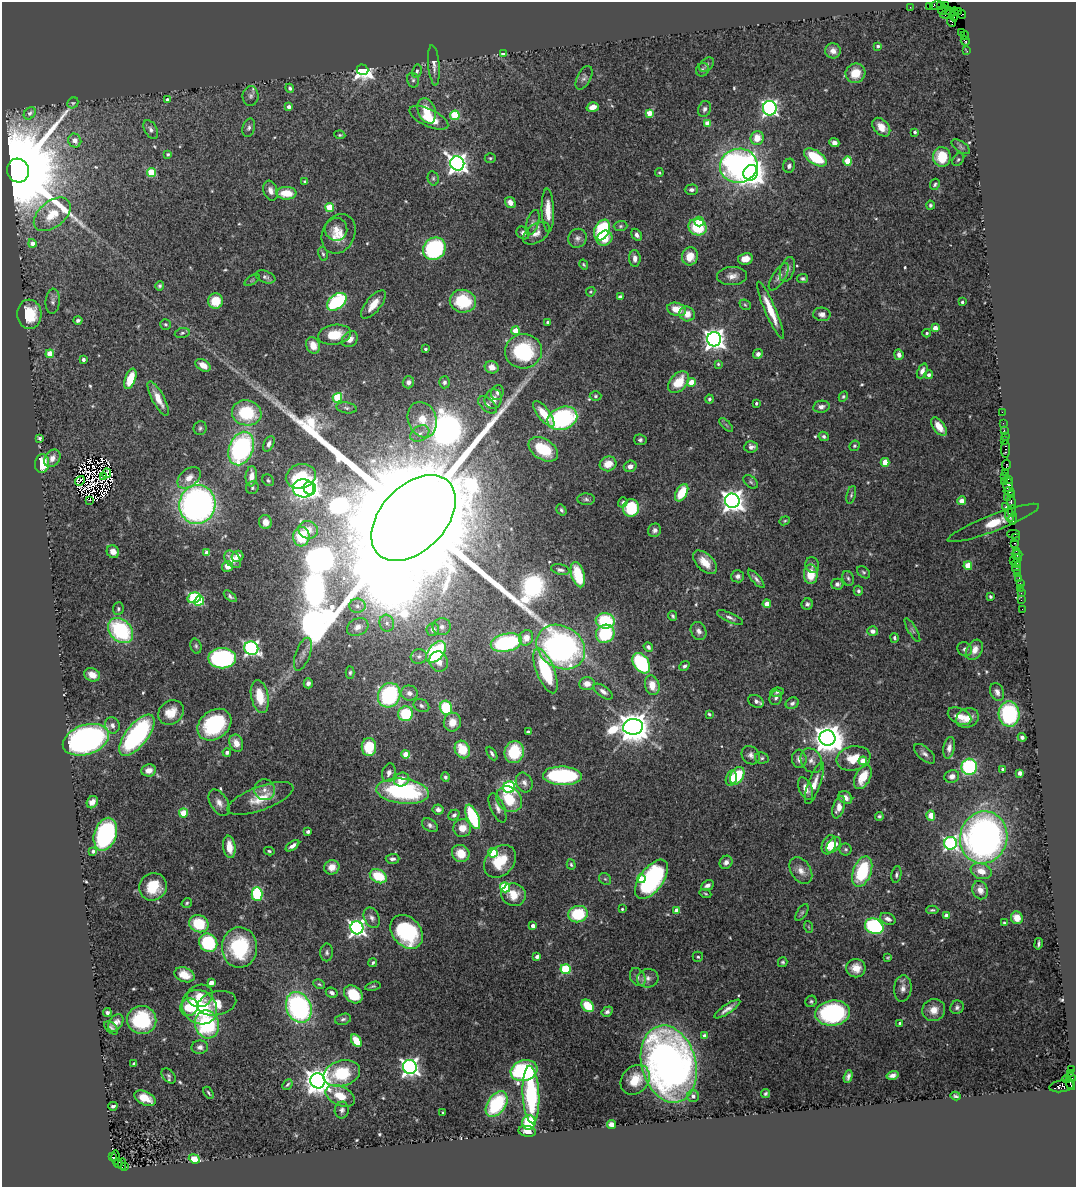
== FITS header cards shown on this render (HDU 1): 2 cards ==
NAXIS1  =                 1074
NAXIS2  =                 1185

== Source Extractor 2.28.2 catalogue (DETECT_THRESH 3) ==
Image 1074 x 1185 px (HDU 1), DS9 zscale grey, 1 PNG px = 1 image px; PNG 1078 x 1189 px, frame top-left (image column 1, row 1185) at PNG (2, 2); each listed source drawn as its Kron ellipse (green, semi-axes under 4 px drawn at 4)
Background 1.59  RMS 0.048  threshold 0.144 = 3 sigma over >= 5 px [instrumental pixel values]
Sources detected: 574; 10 with non-positive FLUX_AUTO (blend fragments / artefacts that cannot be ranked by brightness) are neither listed nor drawn; of the other 564, the 500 brightest by FLUX_AUTO listed and drawn (64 fainter detections omitted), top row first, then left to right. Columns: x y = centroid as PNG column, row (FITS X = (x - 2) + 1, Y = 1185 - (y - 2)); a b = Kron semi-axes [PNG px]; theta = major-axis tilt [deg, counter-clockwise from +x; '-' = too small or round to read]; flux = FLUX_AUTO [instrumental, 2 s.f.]
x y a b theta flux
936 5 6 3 23 150
945 5 2 2 - 29
930 6 3 2 - 56
940 6 4 2 - 110
910 7 2 2 - 35
943 10 5 2 - 190
948 10 3 2 - 43
959 11 4 3 - 75
954 12 4 2 - 73
948 14 8 3 12 380
962 15 4 2 - 83
954 16 5 4 - 340
951 22 5 3 - 360
962 32 2 2 - 43
965 35 4 2 - 79
965 41 5 3 - 160
878 46 4 4 - 8.5
833 51 8 7 - 22
967 51 2 2 - 48
504 54 4 4 - 41
434 65 20 5 -85 18
707 65 8 6 40 8
362 70 6 5 - 1500
702 70 7 6 - 8
417 71 7 4 80 6
855 73 10 9 - 64
584 78 13 7 63 12
413 80 7 5 -75 8.3
290 88 4 4 - 7.5
251 96 10 8 89 13
167 99 4 3 - 7.3
73 103 6 5 - 4.5
289 107 4 3 - 17
593 107 6 4 18 27
770 108 7 7 - 1000
704 109 8 6 74 11
427 111 13 8 -70 61
30 113 7 5 51 6.6
649 113 4 4 - 48
455 115 5 4 - 180
429 118 21 8 -25 73
708 124 4 4 - 65
881 127 11 7 -48 42
249 128 9 6 74 10
151 130 10 6 -62 12
915 132 3 3 - 7.5
340 135 5 4 - 4.7
757 138 7 6 - 50
75 140 7 6 - 16
834 143 5 4 - 19
961 147 10 5 -35 6.9
168 154 4 4 - 7
815 157 13 6 -33 160
942 157 10 9 - 110
490 158 5 4 - 4.7
958 159 7 5 50 6
848 161 4 4 - 110
457 163 7 6 - 2200
739 166 19 17 12 1000
789 166 7 6 - 11
18 170 12 11 - 110000
151 173 4 4 - 150
659 173 4 3 - 4.1
751 173 8 7 - 3900
433 178 7 5 -76 6.8
305 181 3 3 - 4.8
935 184 6 4 63 6.6
691 190 7 5 1 11
271 191 10 7 -72 21
286 193 10 6 -1 74
510 202 6 5 - 21
930 205 4 4 - 5.8
330 208 4 4 - 130
548 210 22 6 -88 47
52 214 21 13 39 67
699 222 5 4 - 61
533 223 13 6 72 11
620 226 7 5 2 6.1
697 227 9 8 - 160
336 229 11 11 - 27
602 230 11 7 66 270
523 233 7 6 - 13
536 233 15 9 33 25
339 234 20 16 65 64
637 235 6 4 -60 12
577 238 9 9 - 15
605 238 8 7 - 51
32 243 4 4 - 19
434 249 12 10 49 390
323 254 7 4 -77 6.1
690 256 9 8 - 46
635 258 8 5 -86 18
745 259 7 5 11 31
584 265 5 3 - 4.5
787 269 13 7 72 18
732 276 15 9 3 25
265 277 10 6 -20 9.6
779 277 16 6 57 16
803 278 5 4 - 7.3
252 280 8 3 32 4.3
160 286 5 4 - 6.8
591 292 5 4 - 4.1
620 297 4 3 - 18
53 301 12 7 85 14
215 301 8 7 - 74
463 301 13 11 -10 160
337 302 11 7 39 390
962 302 3 3 - 6.8
373 304 17 7 51 44
745 305 6 5 - 5.2
677 309 9 6 -15 54
770 310 31 5 -67 73
29 314 14 12 -85 120
687 314 8 7 - 34
822 314 8 7 - 18
78 320 4 3 - 7.3
548 322 3 3 - 12
165 324 5 5 - 5
935 328 4 4 - 32
515 331 4 4 - 71
182 333 7 5 11 6.3
927 333 4 3 - 5.4
335 335 16 9 9 82
350 339 9 7 43 24
714 339 7 7 - 2300
313 345 8 6 -65 43
425 349 3 3 - 6.4
523 351 18 17 - 280
50 354 4 4 - 87
758 354 5 4 - 13
899 355 5 4 - 17
83 360 3 3 - 8.2
718 364 4 4 - 4.2
203 365 8 5 -32 34
492 367 7 6 - 32
922 371 8 4 66 15
929 375 4 4 - 13
130 379 11 5 70 97
408 382 6 6 - 13
444 382 6 5 - 8.1
679 382 12 8 48 74
691 382 4 4 - 78
497 393 7 6 - 11
595 396 6 4 1 5.3
843 397 5 4 - 5.5
158 398 19 6 -62 46
337 398 5 4 - 190
493 399 10 8 74 26
709 399 4 4 - 6.5
756 403 3 3 - 6.2
488 405 11 6 -41 13
821 407 8 6 9 14
346 408 10 5 -10 8.7
1002 412 2 2 - 46
247 413 15 12 -10 180
544 414 15 6 -52 67
562 418 15 11 20 460
422 420 18 14 -71 67
1003 423 2 2 - 83
726 425 9 3 -45 5.6
939 427 10 5 -53 37
200 428 7 6 - 7.8
1004 430 3 2 - 54
420 434 10 7 33 19
824 436 5 4 - 8.8
1005 436 2 2 - 120
40 438 4 3 - 7.5
640 440 6 5 - 7.9
1004 440 3 3 - 250
269 444 8 5 66 14
854 446 5 5 - 5.6
751 447 7 5 5 15
241 448 17 12 68 590
543 449 16 10 -33 110
1006 449 9 3 90 400
52 458 9 7 54 23
885 462 4 4 - 64
42 464 9 7 84 89
608 464 8 7 - 46
1006 465 6 3 79 170
630 466 6 5 - 18
1006 472 2 2 - 140
107 473 5 2 - 4.2
251 476 10 5 84 36
301 476 15 12 17 230
1004 476 2 2 - 42
103 477 4 2 - 4.9
189 478 13 8 40 31
1008 479 4 2 - 150
268 480 6 5 - 5.9
80 481 5 2 - 4.7
1004 481 2 2 - 85
751 482 8 5 -41 7
1008 485 7 5 -86 530
252 488 6 6 - 7.1
303 488 10 9 - 670
310 488 6 6 - 1200
1009 491 5 3 - 320
682 493 9 5 61 90
851 495 9 4 76 6.4
1011 495 3 2 - 130
1008 497 2 2 - 70
586 499 9 5 -2 9.5
89 500 4 2 - 5.8
732 501 7 7 - 2800
961 501 4 4 - 22
623 502 5 4 - 5.9
1011 502 7 3 -80 560
197 504 20 18 79 1500
1006 507 4 3 - 320
631 508 9 8 - 160
561 510 6 4 -58 7.3
1012 511 6 2 87 82
1009 515 6 2 -84 340
413 518 50 32 46 370000
1013 518 6 3 82 450
785 521 5 4 - 4
265 522 7 6 - 30
993 523 49 8 21 82
308 530 10 9 - 34
655 530 7 6 - 12
1013 534 6 2 0 200
301 537 10 8 -88 130
1015 537 3 2 - 140
1015 543 3 2 - 160
1016 551 2 2 - 190
113 552 6 6 - 29
207 553 4 4 - 65
1017 554 5 3 - 150
237 556 6 5 - 23
1017 558 3 2 - 270
233 559 10 7 -47 34
1013 560 3 2 - 84
705 562 14 8 -44 46
1016 564 5 3 - 610
812 565 8 6 -69 11
227 566 5 5 - 30
968 566 4 4 - 85
1016 569 5 3 - 71
560 570 9 5 -12 9.7
864 572 7 5 -39 6.3
811 574 10 7 89 76
1017 574 3 2 - 56
578 575 13 6 -74 140
738 576 6 6 - 12
848 578 7 5 -72 8.3
756 579 11 4 -49 11
1019 579 4 3 - 230
1020 583 2 2 - 28
837 584 6 5 - 12
1020 588 2 2 - 69
858 591 5 4 - 7.6
1021 593 2 2 - 16
230 596 7 4 -41 8
990 596 3 3 - 5.3
194 598 6 5 - 380
1021 600 2 2 - 29
199 601 5 4 - 160
767 604 4 4 - 51
807 604 6 5 - 7.9
357 606 8 7 - 16
118 609 6 5 - 6.7
1022 609 2 2 - 19
673 616 5 3 - 5.9
730 618 14 4 -25 13
605 621 9 7 -7 220
387 623 8 7 - 15
358 627 11 8 27 24
442 627 9 8 - 14
433 629 6 6 - 16
912 630 13 3 -59 8.3
121 631 14 10 -45 330
699 631 9 7 -63 16
872 631 5 5 - 14
605 634 9 9 - 210
526 638 8 7 - 37
894 638 5 4 - 7.3
506 643 16 9 12 400
196 646 7 5 -72 6.9
561 647 26 21 -33 1100
648 647 5 4 - 8.5
251 648 7 6 - 860
965 649 7 7 - 11
975 650 11 7 61 32
436 652 12 7 49 350
303 654 17 7 70 22
419 656 8 7 - 12
222 658 14 10 0 510
439 662 10 9 - 27
641 663 11 7 -55 320
684 666 5 4 - 7.3
545 671 24 9 -68 230
350 673 6 4 88 6.3
92 675 8 6 -23 35
308 683 5 4 - 10
587 684 7 6 - 34
652 685 10 7 -75 44
603 692 11 5 -36 16
777 692 7 4 11 6.9
997 692 9 6 -66 14
409 693 8 7 - 19
389 695 12 11 - 400
260 696 16 8 -78 85
776 698 7 6 - 9.8
756 701 8 6 -27 13
792 703 7 5 31 9.5
421 706 8 6 -25 10
446 708 7 6 - 170
171 713 14 11 38 57
406 714 7 7 - 160
709 714 4 3 - 4.2
1009 714 12 10 -86 310
959 716 12 7 -26 34
967 718 12 9 25 35
452 722 9 8 - 49
112 725 8 7 - 15
214 725 18 14 38 300
633 727 10 8 5 7200
528 732 4 3 - 6.1
137 735 25 11 52 540
1022 737 4 4 - 8.4
827 738 8 7 - 5600
86 740 24 14 19 1200
236 743 9 6 -70 34
369 747 9 7 89 120
949 748 11 5 80 18
462 749 9 7 -64 95
227 752 4 4 - 12
514 752 11 9 75 130
492 753 7 4 -58 8.4
406 754 4 4 - 69
924 754 13 6 -42 15
751 755 10 8 -50 15
762 758 7 5 -13 7.1
853 758 17 12 12 69
799 759 9 7 -84 15
811 761 13 10 -59 23
863 761 4 4 - 60
969 767 8 8 - 350
1003 769 4 3 - 12
149 770 7 6 - 28
389 773 9 6 73 16
1020 773 4 4 - 14
562 776 19 9 -2 350
737 776 9 6 61 140
952 776 7 6 - 19
445 777 4 4 - 6.3
863 777 13 7 63 72
731 778 8 5 77 20
402 779 8 6 23 37
524 783 10 8 -63 15
814 784 22 6 70 37
509 787 6 5 - 430
806 789 12 6 -67 26
265 790 10 10 - 22
403 791 26 12 -6 400
260 798 35 12 20 80
845 798 7 6 - 19
509 799 14 11 -44 120
92 802 6 5 - 26
219 803 14 8 -59 24
839 807 11 5 72 30
497 808 16 7 -67 19
438 810 6 5 - 13
183 813 4 4 - 93
454 815 6 5 - 10
931 815 5 4 - 70
879 816 4 4 - 7
473 817 13 5 -67 280
430 825 9 6 -33 12
462 828 9 9 - 37
308 832 4 3 - 11
105 834 17 11 72 510
984 837 26 23 75 1500
950 843 6 6 - 720
829 845 10 6 68 41
834 845 9 5 49 36
292 846 8 4 35 14
229 847 11 6 -83 48
846 849 6 6 - 6.4
93 851 4 4 - 11
269 851 5 4 - 4.9
461 853 9 8 - 60
493 853 5 4 - 130
392 859 7 5 2 10
500 861 18 13 48 110
726 862 7 6 - 15
571 864 5 4 - 5.3
332 867 8 7 - 32
801 871 14 10 -57 29
981 871 11 7 -20 39
862 872 16 9 69 220
896 875 8 5 80 7.5
378 876 9 6 -28 110
605 879 6 5 - 5.6
641 879 4 4 - 71
652 879 23 11 54 540
707 885 7 4 26 16
153 887 14 13 - 100
505 887 5 5 - 230
980 890 9 7 -70 21
257 894 7 5 -89 300
705 894 6 3 -20 4.2
513 895 12 11 - 59
187 903 5 4 - 4.8
622 909 3 3 - 4.9
932 910 6 4 1 5.3
676 911 4 4 - 44
802 913 9 5 56 6.7
578 914 10 8 15 160
946 915 4 3 - 18
372 918 11 7 -65 15
1017 918 6 6 - 34
888 919 8 5 -21 17
1004 923 4 3 - 4.8
199 924 10 8 -23 130
533 926 4 3 - 20
874 926 9 7 -23 470
809 927 6 3 -70 4.3
357 928 6 6 - 1400
407 932 19 14 -49 330
208 943 9 8 - 230
1038 944 6 3 79 6.7
240 947 20 17 -88 240
327 952 9 6 89 9.5
537 957 4 3 - 16
698 957 5 5 - 6
888 957 4 3 - 4.1
783 962 5 5 - 5.7
373 963 4 3 - 6.2
856 968 10 9 - 47
565 969 5 5 - 230
184 975 10 7 -21 47
638 977 9 7 -60 14
648 978 11 9 9 20
211 983 4 4 - 36
319 984 6 4 -27 5.1
373 986 8 4 13 5.4
903 988 13 8 84 24
332 993 6 5 - 10
353 994 10 8 -40 99
200 996 13 11 17 50
811 1001 6 5 - 6.1
217 1003 19 12 13 49
588 1006 7 5 -46 96
189 1007 9 8 - 120
199 1007 18 16 -41 120
299 1007 16 12 -66 630
957 1007 7 6 - 9.8
727 1009 15 4 34 21
934 1010 12 11 - 40
607 1012 6 4 31 9.3
107 1013 4 3 - 9.2
833 1013 17 12 7 470
343 1019 8 5 15 8.5
142 1020 14 14 - 210
116 1023 10 6 54 27
900 1023 3 3 - 11
207 1024 14 11 -76 340
111 1028 8 5 -44 7.9
705 1036 4 4 - 22
356 1041 7 4 -59 78
200 1047 8 6 4 15
134 1063 4 3 - 5.7
669 1064 39 27 -75 2400
410 1067 7 7 - 1400
1071 1069 2 2 - 490
524 1071 13 10 16 410
342 1073 19 12 15 160
1071 1073 3 3 - 70
892 1075 6 4 15 16
169 1076 9 6 -51 8.7
848 1077 6 4 71 9.8
1071 1077 5 2 - 53
1067 1079 4 3 - 82
635 1080 16 13 47 78
318 1081 7 7 - 4100
287 1084 6 4 49 5.5
1070 1084 6 2 -63 320
1062 1086 12 6 8 1300
208 1093 7 3 -58 4.9
766 1094 5 4 - 6.5
531 1095 29 8 -87 390
340 1096 15 9 -26 53
693 1096 6 6 - 16
956 1096 5 3 - 5.6
145 1098 11 6 -25 47
497 1104 14 9 55 280
113 1106 4 3 - 7.4
342 1110 8 7 - 10
443 1113 3 2 - 4.3
529 1122 7 6 - 160
612 1125 4 4 - 25
527 1131 9 5 -9 24
112 1157 4 3 - 140
115 1158 7 4 -90 410
194 1159 6 4 -22 110
118 1163 4 4 - 170
122 1164 5 2 - 480
125 1167 3 3 - 420
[64 fainter detections neither listed nor drawn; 10 non-positive-flux detections neither listed nor drawn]